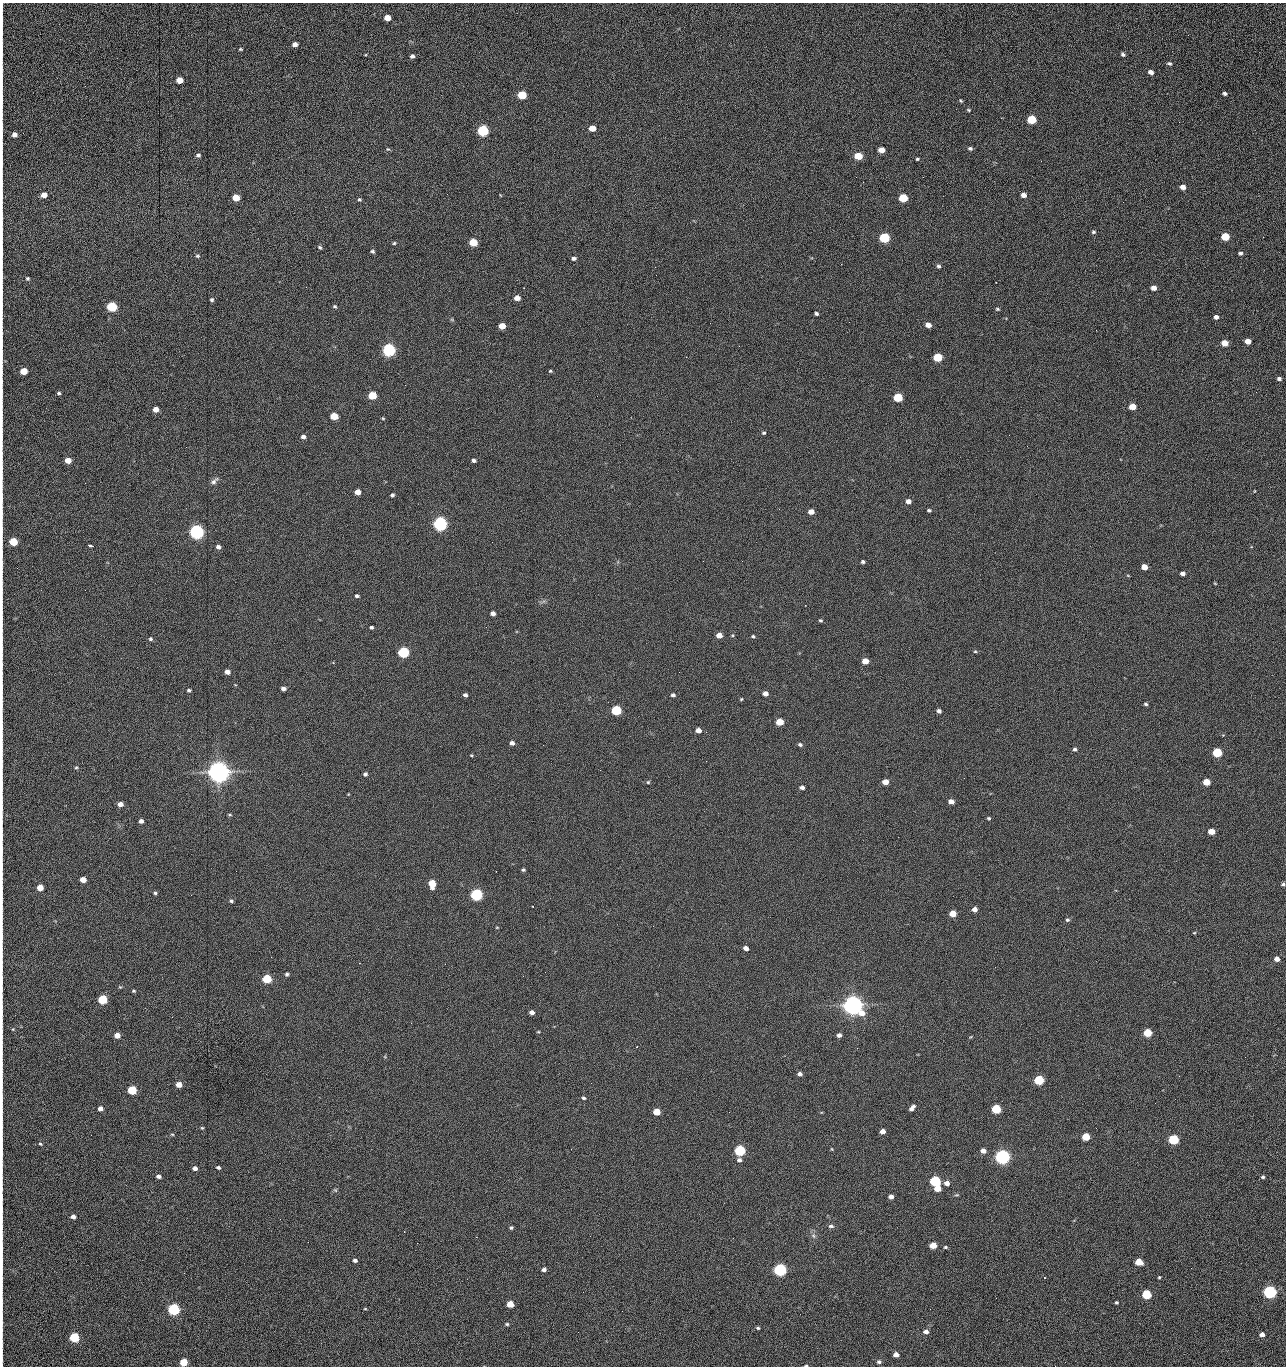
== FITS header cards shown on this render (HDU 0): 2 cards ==
NAXIS1  =                 1284 /fastest changing axis
NAXIS2  =                 1364 /next to fastest changing axis

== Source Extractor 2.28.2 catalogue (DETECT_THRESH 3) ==
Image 1284 x 1364 px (HDU 0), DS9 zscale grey, 1 PNG px = 1 image px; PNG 1288 x 1368 px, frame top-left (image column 1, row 1364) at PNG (2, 3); no overlay
Background 145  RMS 15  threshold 44.5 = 3 sigma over >= 5 px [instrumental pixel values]
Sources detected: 275; all 275 listed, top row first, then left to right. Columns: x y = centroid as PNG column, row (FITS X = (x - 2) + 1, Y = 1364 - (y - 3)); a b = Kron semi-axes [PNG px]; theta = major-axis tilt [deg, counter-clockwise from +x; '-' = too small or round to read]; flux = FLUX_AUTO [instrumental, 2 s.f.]
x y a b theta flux
387 18 5 4 - 1.3e+04
2 19 19 2 90 3.4e+03
1188 35 3 2 - 8.5e+02
295 44 5 4 - 5.1e+03
2 45 19 2 90 3.6e+03
240 49 4 3 - 1.2e+03
1123 54 5 4 - 2.0e+03
412 56 4 4 - 2.6e+03
1169 64 6 4 -17 1.9e+03
1151 72 5 4 - 4.6e+03
180 80 5 5 - 1.4e+04
1225 93 5 3 - 2.2e+03
522 95 6 5 - 4.2e+04
2 97 23 2 90 4.2e+03
961 101 6 3 -45 1.1e+03
968 110 5 4 - 1.1e+03
1032 119 5 5 - 6.0e+04
1179 122 3 2 - 8.1e+02
592 128 5 4 - 1.4e+04
483 131 6 5 - 1.6e+05
14 135 5 4 - 4.9e+03
970 148 6 5 - 2.1e+03
388 149 5 5 - 1.2e+03
881 150 5 4 - 1.2e+04
198 155 5 5 - 2.4e+03
858 156 6 5 - 2.8e+04
917 159 5 3 - 1.3e+03
1041 161 2 2 - 1.3e+03
856 177 2 2 - 1.6e+03
923 177 2 2 - 1.2e+04
863 182 2 2 - 5.9e+02
2 184 12 2 90 2.1e+03
1183 187 5 4 - 6.4e+03
44 195 5 4 - 9.9e+03
500 195 4 2 - 7.0e+02
1024 195 5 5 - 5.8e+03
236 198 5 5 - 2.0e+04
903 198 5 5 - 5.1e+04
359 200 4 4 - 1.4e+03
1123 202 2 2 - 4.3e+02
2 216 13 2 90 2.4e+03
1093 232 5 5 - 1.7e+03
1225 237 5 5 - 4.3e+04
1263 237 2 2 - 5.9e+02
884 238 6 5 - 1.0e+05
473 242 5 5 - 4.0e+04
394 243 5 4 - 1.2e+03
320 247 5 4 - 1.7e+03
2 250 15 2 90 2.7e+03
372 251 5 4 - 1.7e+03
1240 253 5 4 - 2.0e+03
197 256 6 4 11 1.5e+03
574 258 5 4 - 2.7e+03
841 264 2 2 - 1.8e+04
939 266 5 5 - 1.9e+03
2 275 12 2 90 1.9e+03
656 275 2 2 - 8.0e+02
27 278 5 5 - 1.5e+03
996 282 2 2 - 6.8e+02
306 287 2 2 - 5.0e+02
1154 288 5 4 - 7.3e+03
517 298 5 4 - 9.2e+03
212 300 4 4 - 1.8e+03
2 306 12 2 90 1.8e+03
335 306 5 4 - 1.5e+03
112 307 5 5 - 1.0e+05
997 309 5 3 - 1.3e+03
816 314 4 3 - 2.0e+03
1216 317 5 4 - 3.7e+03
452 320 6 3 -19 1.1e+03
849 322 2 2 - 4.6e+02
710 323 2 2 - 2.2e+03
928 325 5 4 - 7.6e+03
502 326 5 4 - 1.6e+04
1096 330 2 2 - 5.5e+02
1248 341 5 4 - 1.0e+04
1225 343 5 4 - 1.6e+04
389 350 6 5 - 3.0e+05
938 357 5 5 - 5.7e+04
24 371 5 5 - 2.5e+04
550 371 4 4 - 1.2e+03
1279 379 5 4 - 2.6e+03
1256 392 2 2 - 9.9e+02
59 393 4 4 - 1.6e+03
372 395 5 5 - 3.7e+04
898 397 5 5 - 5.9e+04
1132 407 5 4 - 1.9e+04
156 409 5 4 - 8.6e+03
334 416 5 5 - 2.9e+04
383 418 4 3 - 9.1e+02
764 433 4 4 - 1.4e+03
1009 435 2 2 - 2.3e+03
303 437 5 4 - 3.7e+03
186 447 2 2 - 1.9e+03
68 460 5 4 - 1.2e+04
474 460 4 4 - 2.6e+03
214 481 12 5 44 3.4e+03
85 483 2 2 - 6.1e+02
1254 491 4 2 - 6.8e+02
358 492 5 4 - 9.9e+03
392 495 4 4 - 2.2e+03
908 501 5 4 - 5.7e+03
929 510 4 3 - 1.6e+03
811 512 5 4 - 8.6e+03
2 514 19 2 90 3.4e+03
440 524 6 5 - 5.0e+05
197 532 6 5 - 5.4e+05
13 542 5 5 - 4.1e+04
492 542 2 2 - 1.6e+03
91 546 5 3 - 2.3e+03
218 547 5 4 - 3.7e+03
742 561 2 2 - 5.3e+02
863 562 4 4 - 1.9e+03
1144 567 5 4 - 1.3e+04
1182 573 4 4 - 3.8e+03
1215 583 5 3 - 8.1e+02
357 596 4 3 - 2.0e+03
493 613 4 4 - 4.4e+03
820 620 4 4 - 1.4e+03
371 627 4 3 - 1.9e+03
719 635 5 4 - 1.0e+04
753 636 5 4 - 1.6e+03
151 639 5 4 - 1.8e+03
2 648 10 2 90 1.6e+03
975 651 5 4 - 1.1e+03
403 652 5 5 - 1.6e+05
865 661 5 4 - 1.4e+04
227 672 5 4 - 7.3e+03
679 672 2 2 - 1.6e+03
283 688 4 4 - 4.3e+03
189 690 4 4 - 1.8e+03
765 693 5 4 - 5.9e+03
465 695 4 4 - 2.4e+03
673 695 4 4 - 2.4e+03
741 699 4 3 - 9.7e+02
1146 704 5 4 - 1.7e+03
616 710 5 5 - 9.4e+04
939 711 5 4 - 2.9e+03
780 722 5 5 - 2.7e+04
2 727 10 2 90 1.8e+03
698 730 5 4 - 7.5e+03
706 732 2 2 - 5.3e+02
512 743 4 4 - 4.1e+03
800 744 5 5 - 2.0e+03
543 745 2 2 - 2.1e+03
1075 749 5 4 - 2.0e+03
1217 752 5 5 - 7.7e+04
471 755 5 3 - 8.6e+02
706 761 2 2 - 1.4e+03
76 767 5 4 - 1.3e+03
219 772 7 7 - 1.6e+06
365 774 5 4 - 2.5e+03
648 782 4 4 - 1.2e+03
885 782 5 4 - 1.0e+04
1206 782 5 4 - 2.5e+04
2 784 13 2 90 2.1e+03
802 787 5 4 - 3.2e+03
951 801 5 4 - 8.0e+03
120 804 5 4 - 6.4e+03
230 815 5 2 - 9.1e+02
989 818 4 4 - 1.3e+03
141 821 4 4 - 3.9e+03
1211 831 5 4 - 1.5e+04
2 865 12 2 88 2.2e+03
523 870 4 3 - 1.6e+03
83 880 5 4 - 1.2e+04
432 884 6 5 - 2.7e+04
1283 884 5 4 - 1.8e+03
40 888 5 4 - 1.6e+04
155 893 5 4 - 1.6e+03
476 895 5 5 - 2.4e+05
2 900 10 2 90 1.7e+03
231 901 4 4 - 1.6e+03
974 909 5 4 - 5.8e+03
953 914 5 4 - 1.9e+04
1067 920 5 4 - 2.0e+03
497 927 5 3 - 7.6e+02
1194 933 5 3 - 8.7e+02
2 936 12 2 90 2.1e+03
746 948 5 4 - 5.9e+03
1277 959 4 4 - 7.3e+03
287 974 4 4 - 2.0e+03
523 976 2 2 - 1.3e+03
267 979 5 5 - 6.0e+04
2 980 15 2 90 2.3e+03
134 991 5 4 - 1.2e+03
103 999 5 5 - 7.6e+04
853 1005 7 6 - 1.3e+06
532 1012 5 4 - 4.4e+03
411 1023 2 2 - 3.6e+03
13 1029 4 3 - 7.9e+02
538 1032 5 3 - 8.9e+02
1148 1033 5 5 - 4.8e+04
117 1035 5 4 - 1.1e+04
839 1035 4 4 - 3.8e+03
857 1048 3 2 - 1.0e+03
1245 1057 2 2 - 1.1e+03
800 1074 5 4 - 3.4e+03
1179 1076 2 2 - 1.9e+03
1039 1080 5 5 - 8.8e+04
2 1085 12 2 90 2.0e+03
179 1085 5 4 - 1.2e+04
132 1090 5 5 - 6.4e+04
584 1098 5 4 - 1.7e+03
1155 1103 2 2 - 5.3e+02
912 1108 7 4 51 4.7e+03
100 1109 5 4 - 5.5e+03
996 1109 5 5 - 7.3e+04
657 1112 5 4 - 2.1e+04
729 1112 2 2 - 6.5e+02
202 1128 5 4 - 1.1e+03
1096 1128 2 2 - 4.5e+02
882 1131 5 4 - 7.3e+03
172 1134 5 3 - 1.1e+03
91 1135 2 2 - 1.4e+03
1086 1137 5 5 - 3.2e+04
1174 1139 5 5 - 9.9e+04
40 1144 5 4 - 1.2e+03
571 1149 2 2 - 7.0e+02
832 1149 5 3 - 8.7e+02
740 1150 5 5 - 1.5e+05
983 1151 5 4 - 7.5e+03
2 1154 11 2 90 2.1e+03
1002 1157 6 5 - 6.3e+05
739 1160 6 5 - 3.1e+03
218 1167 4 4 - 2.2e+03
195 1168 5 4 - 4.3e+03
158 1176 5 4 - 3.6e+03
1263 1177 4 4 - 1.8e+03
935 1181 5 5 - 1.5e+05
947 1183 5 4 - 6.3e+03
937 1188 5 4 - 1.6e+04
335 1190 6 5 - 1.4e+03
956 1195 6 3 1 1.2e+03
891 1197 4 4 - 4.6e+03
2 1210 11 2 90 1.9e+03
73 1217 5 4 - 4.3e+03
280 1219 2 2 - 1.4e+03
831 1226 8 5 -6 2.4e+03
511 1228 5 4 - 1.5e+03
813 1236 8 6 -68 2.8e+03
476 1237 2 2 - 5.8e+03
308 1242 3 2 - 1.1e+03
417 1243 2 2 - 3.6e+03
933 1245 5 4 - 1.9e+04
945 1247 5 4 - 1.4e+03
355 1260 5 4 - 2.6e+03
1139 1262 5 5 - 2.6e+04
2 1263 39 2 90 6.4e+03
544 1270 5 4 - 3.4e+03
780 1270 6 5 - 3.1e+05
1044 1277 4 3 - 7.2e+02
1159 1277 3 3 - 1.0e+03
1270 1292 5 5 - 3.6e+05
1146 1294 5 5 - 7.9e+04
996 1298 2 2 - 1.7e+03
1116 1302 3 3 - 1.4e+03
2 1303 15 2 90 2.3e+03
510 1304 5 4 - 1.8e+04
174 1309 5 5 - 2.4e+05
365 1309 5 3 - 9.0e+02
622 1311 2 2 - 4.9e+02
2 1317 11 2 90 2.0e+03
507 1324 5 4 - 1.4e+03
758 1328 5 4 - 1.4e+03
578 1332 2 2 - 2.3e+03
926 1332 5 4 - 4.0e+03
1262 1334 4 4 - 5.1e+03
74 1337 5 5 - 9.2e+04
2 1344 15 2 90 2.5e+03
896 1355 5 4 - 6.8e+03
183 1362 5 5 - 3.0e+04
879 1362 6 5 - 1.9e+03
806 1366 4 2 - 1.2e+03
1055 1366 2 2 - 1.3e+03
At the frame edge (FLAGS 8, measured only in part): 29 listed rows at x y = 2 19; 2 45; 2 97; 14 135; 2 184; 2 216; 2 250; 2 275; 2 306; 2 514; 13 542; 2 648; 2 727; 2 784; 2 865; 1283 884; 2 900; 2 936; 2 980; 2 1085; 2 1154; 2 1210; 2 1263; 2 1303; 2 1317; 2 1344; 183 1362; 806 1366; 1055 1366

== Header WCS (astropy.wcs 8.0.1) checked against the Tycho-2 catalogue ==
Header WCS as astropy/WCSLIB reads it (CRVAL/CRPIX/CD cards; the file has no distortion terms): RA---TAN/DEC--TAN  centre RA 15:41:40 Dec +51:59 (235.42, +51.98 deg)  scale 1.26 arcsec/px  FOV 26.9' x 28.5'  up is +92 deg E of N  parity flipped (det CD > 0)
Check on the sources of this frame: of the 60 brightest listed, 11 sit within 2.0 arcsec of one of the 12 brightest Tycho-2 stars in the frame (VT <= 12.29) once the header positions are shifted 0.58 arcsec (0.47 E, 0.34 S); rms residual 0.85 arcsec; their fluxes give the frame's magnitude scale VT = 25.23 - 2.5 log10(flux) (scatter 0.20 mag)
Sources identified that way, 11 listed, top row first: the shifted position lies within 2.0 arcsec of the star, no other Tycho-2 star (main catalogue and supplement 1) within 4.0 arcsec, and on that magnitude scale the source's flux lands within +1.5 / -3 mag of the star's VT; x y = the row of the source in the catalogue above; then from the Tycho-2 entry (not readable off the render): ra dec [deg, ICRS J2000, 3 dp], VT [Tycho-2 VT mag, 2 dp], TYC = Tycho-2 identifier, HIP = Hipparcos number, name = IAU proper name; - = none
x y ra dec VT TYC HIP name
389 350 235.614 +52.064 11.61 3489-1132-1 - -
440 524 235.514 +52.049 11.19 3489-1407-1 - -
197 532 235.515 +52.133 11.12 3489-1380-1 - -
219 772 235.378 +52.130 9.31 3489-1322-1 76850 -
476 895 235.303 +52.042 11.52 3489-958-1 - -
853 1005 235.232 +51.912 9.59 3489-824-1 - -
1002 1157 235.143 +51.862 10.97 3489-1016-1 - -
935 1181 235.131 +51.886 12.29 3489-908-1 - -
780 1270 235.084 +51.941 11.45 3489-1346-1 - -
1270 1292 235.062 +51.771 11.53 3489-1453-1 - -
174 1309 235.075 +52.152 11.74 3489-912-1 - -